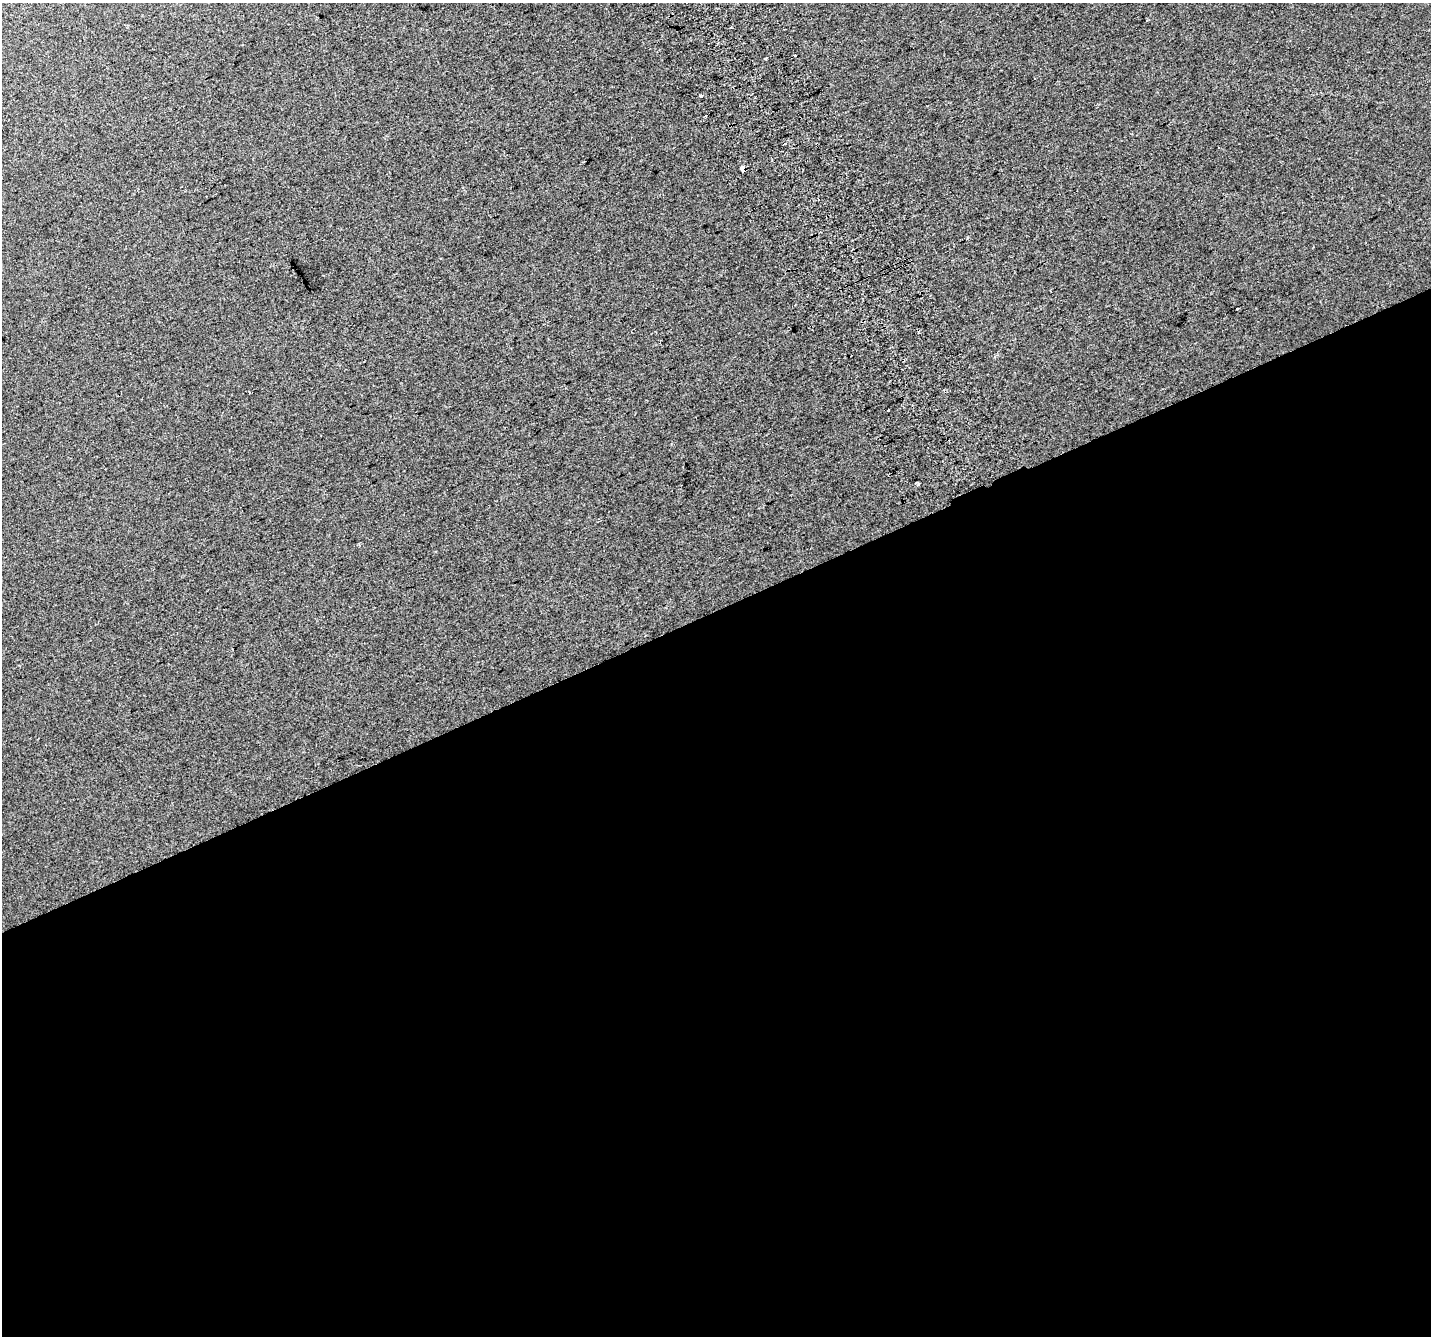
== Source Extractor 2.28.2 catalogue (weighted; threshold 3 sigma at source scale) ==
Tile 15 of 4 x 4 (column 3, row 4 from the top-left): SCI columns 2902-4330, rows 177-1510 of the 5798 x 5630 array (HDU 1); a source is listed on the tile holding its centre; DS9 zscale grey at full resolution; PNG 1433 x 1338 px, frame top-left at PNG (2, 3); no overlay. Shown black and unused: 54% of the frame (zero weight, under 2 of 3 exposures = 2% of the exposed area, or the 3 px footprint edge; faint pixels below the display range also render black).
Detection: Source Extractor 2.28.2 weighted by HDU 2 'WHT'; one run over the whole footprint, this tile lists its part. Background 0.0239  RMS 0.011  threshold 0.0485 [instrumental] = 3 sigma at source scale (4.5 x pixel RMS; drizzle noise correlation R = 1.50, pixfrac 1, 0.0396/0.0396 arcsec/px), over >= 5 px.
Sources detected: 11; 4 cosmic-ray / hot-pixel residue — not listed; the other 7 listed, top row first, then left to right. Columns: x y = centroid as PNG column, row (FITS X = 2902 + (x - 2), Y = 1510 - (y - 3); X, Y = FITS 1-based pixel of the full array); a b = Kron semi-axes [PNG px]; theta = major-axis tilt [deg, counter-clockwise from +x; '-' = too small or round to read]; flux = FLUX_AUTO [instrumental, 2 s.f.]
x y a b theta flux
795 55 3 3 - 5.4
701 96 4 3 - 13
785 144 3 2 - 1.9
743 168 4 4 - 23
1237 309 3 3 - 6
250 392 3 3 - 1.8
918 485 3 3 - 2.6
Overlapping masked pixels (flux is a lower limit): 1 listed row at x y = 743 168